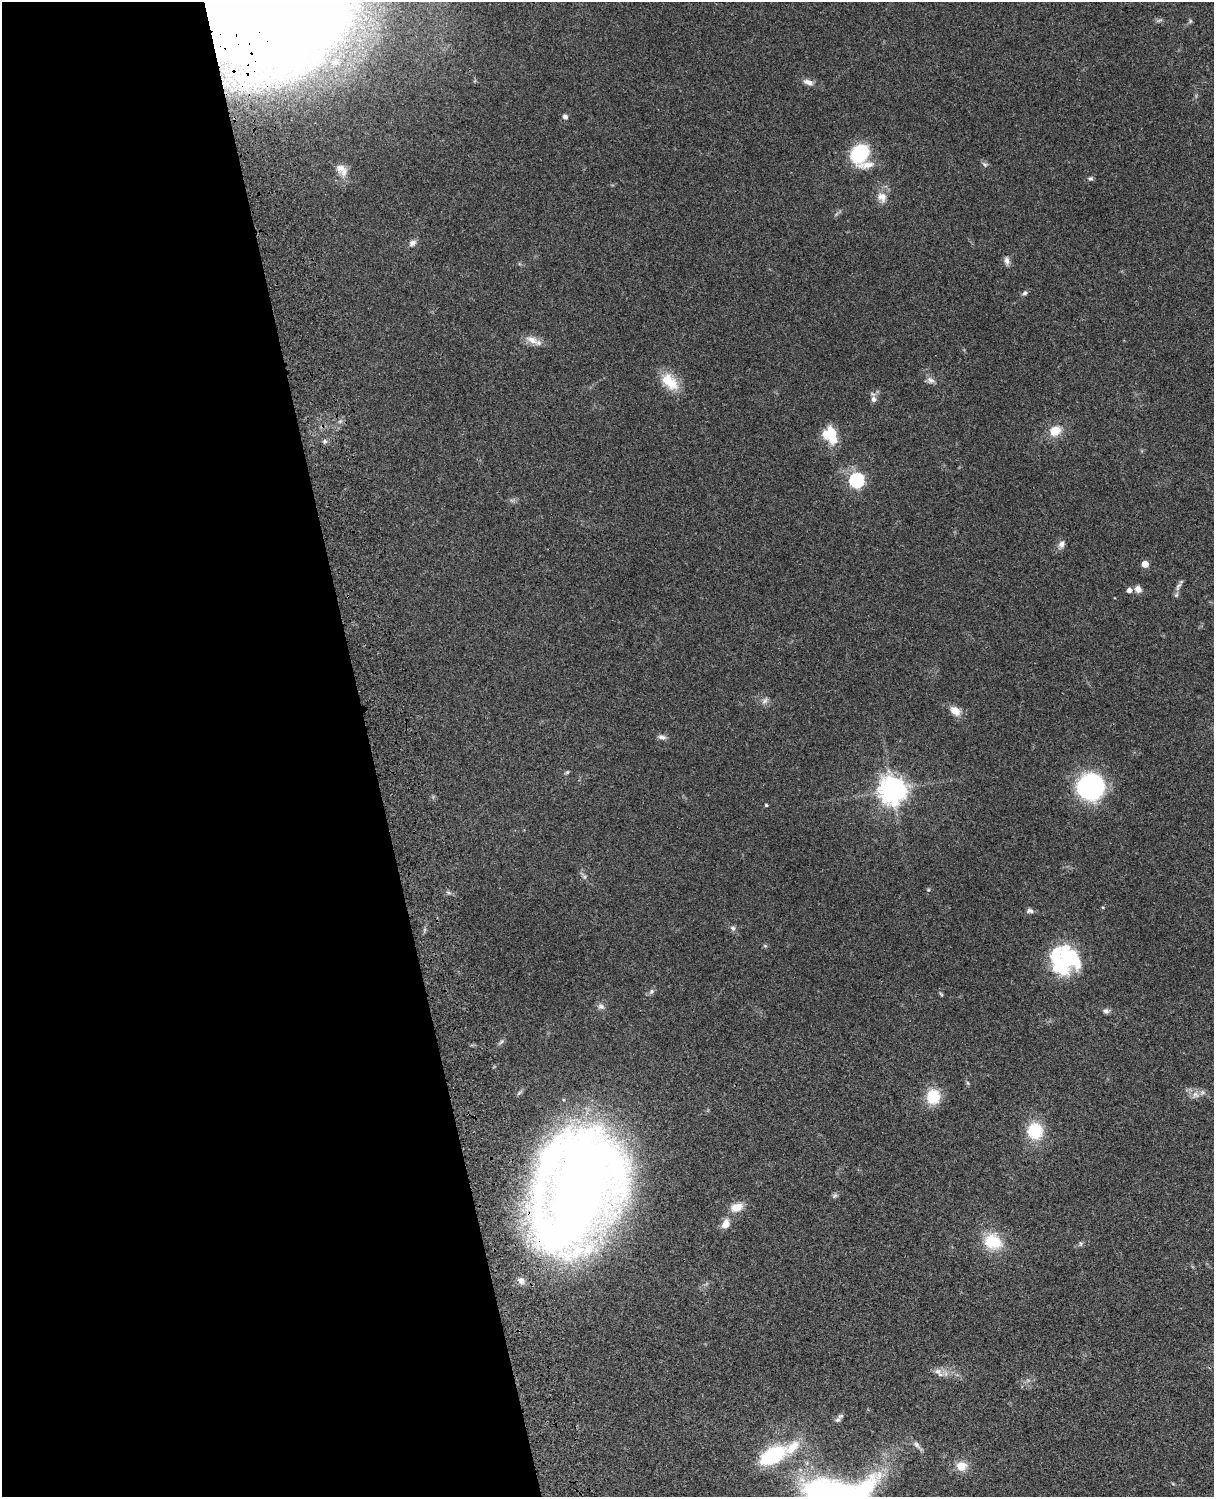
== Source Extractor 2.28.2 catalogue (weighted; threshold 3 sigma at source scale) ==
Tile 5 of 4 x 3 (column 1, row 2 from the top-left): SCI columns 121-1332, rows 1773-3267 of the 5087 x 4925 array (HDU 1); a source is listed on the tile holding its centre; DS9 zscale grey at full resolution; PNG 1216 x 1499 px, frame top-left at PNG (2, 2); no overlay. Shown black and unused: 31% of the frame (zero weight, under 3 of 4 exposures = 6% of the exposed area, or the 3 px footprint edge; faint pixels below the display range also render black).
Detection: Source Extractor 2.28.2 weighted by HDU 2 'WHT'; one run over the whole footprint, this tile lists its part. Background 0.0916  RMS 0.0062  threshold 0.0281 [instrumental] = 3 sigma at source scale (4.5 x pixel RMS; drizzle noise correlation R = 1.50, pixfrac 1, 0.05/0.05 arcsec/px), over >= 5 px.
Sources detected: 72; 1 too faint to see at this stretch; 3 inside a brighter object's white glare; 1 cosmic-ray / hot-pixel residue — not listed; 6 inside a brighter listed object's ellipse — not listed separately; the other 61 listed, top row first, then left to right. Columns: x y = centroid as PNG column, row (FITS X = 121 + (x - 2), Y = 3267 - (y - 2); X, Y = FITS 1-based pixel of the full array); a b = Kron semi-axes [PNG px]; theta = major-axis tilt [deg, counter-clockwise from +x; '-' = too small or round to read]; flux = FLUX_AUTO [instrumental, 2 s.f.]
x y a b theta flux
268 10 87 50 9 3700
1190 21 6 5 - 0.99
335 62 11 8 6 3.7
808 82 14 7 -16 3.5
859 153 18 14 60 39
985 164 9 5 -37 1.4
341 168 15 12 4 5.7
1090 178 7 5 1 1.1
882 197 16 12 -64 6.3
412 243 11 7 36 2.7
1007 260 11 7 -79 2.8
1025 293 7 5 45 1.4
532 340 21 9 -24 6.2
930 380 11 8 -27 2.8
670 382 27 15 -48 15
873 399 9 7 -85 2.5
1055 431 13 11 34 10
832 433 21 9 -81 16
325 441 7 6 - 1.5
856 480 6 6 - 110
512 500 7 4 -19 1.2
1061 544 10 8 62 3
1145 564 5 4 - 8.6
1178 586 16 5 59 2.3
1138 589 8 7 - 3.7
1129 590 5 5 - 2.7
765 701 12 5 53 2.1
955 711 15 10 -41 5.9
662 737 11 6 -14 2.3
567 772 6 4 44 0.83
1091 787 23 22 - 100
892 790 10 9 - 540
766 805 4 3 - 0.83
584 877 7 5 37 1.3
928 890 5 3 - 0.65
1030 911 8 6 -4 2
733 928 8 6 -34 1.7
765 946 6 3 -19 0.75
1058 962 40 21 -50 36
652 992 8 6 56 1.7
941 994 6 4 -45 0.8
601 1006 9 8 - 2.5
1106 1011 7 7 - 2
501 1042 10 4 39 1.3
968 1083 5 5 - 0.9
1195 1095 10 9 - 3.6
933 1096 13 11 84 23
1035 1131 15 14 - 25
577 1191 86 55 72 1200
835 1195 9 5 41 1.5
736 1207 14 9 19 8
726 1224 10 8 61 6.4
993 1241 24 19 -26 21
1081 1244 7 5 -90 1.1
521 1281 10 8 -37 3.4
938 1371 13 8 -24 3.9
841 1416 11 6 41 1.5
917 1445 12 6 -43 2.5
772 1456 36 19 28 40
961 1466 12 10 0 7.9
837 1496 62 32 0 270
Overlapping masked pixels (flux is a lower limit): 2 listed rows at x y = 268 10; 577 1191
Isophote crosses this tile's border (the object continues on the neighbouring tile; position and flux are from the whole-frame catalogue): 2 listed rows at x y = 268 10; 837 1496